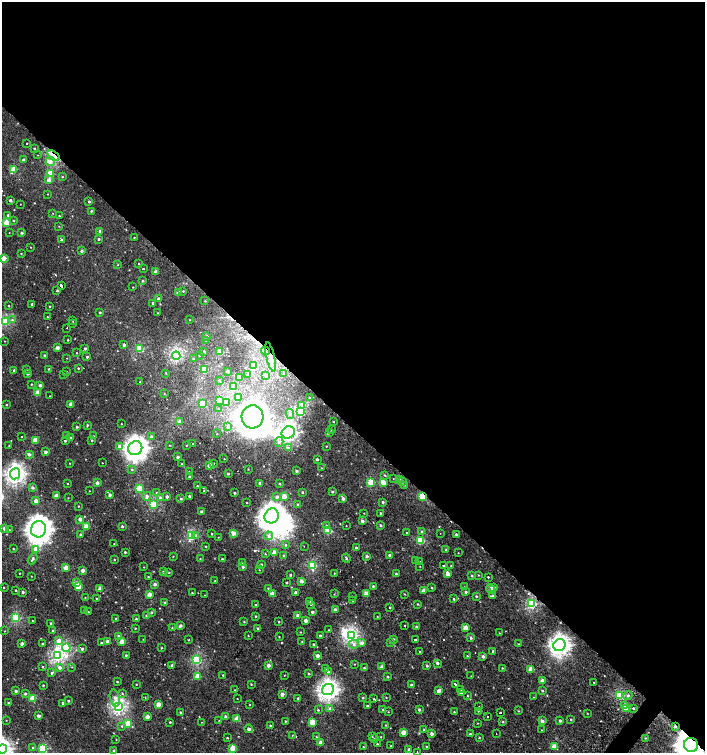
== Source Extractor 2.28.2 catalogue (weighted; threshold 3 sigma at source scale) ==
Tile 3 of 4 x 4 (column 3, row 1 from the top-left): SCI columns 3018-4422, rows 4509-6009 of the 6059 x 6037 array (HDU 1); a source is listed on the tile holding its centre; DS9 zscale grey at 2 x 2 block average (1 PNG px = mean of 2 x 2 image px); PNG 707 x 755 px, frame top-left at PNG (2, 2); each listed source drawn as its Kron ellipse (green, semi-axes under 4 px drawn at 4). Shown black and unused: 57% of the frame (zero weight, under 2 of 3 exposures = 2% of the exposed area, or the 3 px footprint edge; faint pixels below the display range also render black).
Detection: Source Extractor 2.28.2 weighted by HDU 2 'WHT'; one run over the whole footprint, this tile lists its part. Background 0.00127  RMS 0.0039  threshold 0.0174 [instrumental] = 3 sigma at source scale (4.5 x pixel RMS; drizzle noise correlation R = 1.50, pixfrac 1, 0.0396/0.0396 arcsec/px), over >= 5 px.
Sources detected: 514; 5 inside a brighter object's white glare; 9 cosmic-ray / hot-pixel residue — neither listed nor drawn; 1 coinciding with a brighter row at this scale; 6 inside a brighter listed object's ellipse — not listed separately; the other 493 listed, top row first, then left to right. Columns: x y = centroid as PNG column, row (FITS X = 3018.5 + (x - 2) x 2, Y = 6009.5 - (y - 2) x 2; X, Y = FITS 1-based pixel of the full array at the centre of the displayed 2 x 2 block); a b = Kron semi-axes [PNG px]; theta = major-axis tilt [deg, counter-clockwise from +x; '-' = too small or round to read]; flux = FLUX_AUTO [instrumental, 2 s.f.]
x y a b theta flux
27 143 2 2 - 0.59
34 148 2 2 - 0.64
38 155 2 2 - 1.3
53 155 7 4 -36 13
23 160 2 2 - 1.1
50 161 5 4 - 4.9
14 169 4 3 - 22
50 174 3 3 - 23
62 177 2 2 - 0.56
49 180 3 2 - 6.7
48 194 2 2 - 0.37
10 200 2 2 - 2.2
89 202 2 2 - 1.2
20 204 2 2 - 0.28
91 211 2 2 - 0.93
53 213 2 2 - 0.31
8 215 3 3 - 1
59 216 3 2 - 0.54
14 220 3 3 - 0.72
7 222 3 3 - 21
59 226 2 2 - 0.34
100 231 3 2 - 2.2
9 232 2 2 - 0.33
22 233 3 3 - 1.6
134 238 2 2 - 0.48
98 239 2 2 - 1.8
62 240 3 2 - 3.6
31 247 2 2 - 0.28
81 251 3 2 - 1.8
21 254 3 3 - 0.63
4 258 3 2 - 9.4
139 264 2 2 - 0.65
118 265 2 2 - 0.83
143 269 2 2 - 0.71
155 272 2 2 - 4.6
142 281 3 2 - 1.1
61 286 3 2 - 28
133 287 2 2 - 0.38
57 290 2 2 - 0.93
183 291 2 2 - 0.58
178 292 2 2 - 6.7
158 298 4 3 - 1.3
205 301 3 2 - 0.76
153 303 2 2 - 2
32 304 2 2 - 1.2
8 306 2 2 - 0.52
50 306 3 2 - 0.56
100 312 2 2 - 0.94
158 313 2 2 - 0.49
47 317 2 2 - 0.69
12 320 4 3 - 1.2
73 320 2 2 - 0.67
189 320 2 2 - 0.34
6 321 3 3 - 68
73 323 2 2 - 1.2
67 328 2 2 - 1.6
207 336 3 2 - 1.2
68 340 2 2 - 0.66
206 340 2 2 - 0.44
5 341 2 2 - 0.32
124 345 3 2 - 2.6
57 348 2 2 - 4.9
85 348 2 2 - 1.9
139 348 3 3 - 40
204 351 2 2 - 1.1
265 351 4 3 - 1.6
220 352 3 3 - 21
76 353 2 2 - 0.47
44 355 2 2 - 1.3
176 356 4 3 - 98
199 356 2 2 - 0.38
87 357 2 2 - 1.3
270 357 15 3 -77 5.7
67 358 2 2 - 0.31
193 359 3 2 - 0.51
254 366 3 3 - 58
78 368 3 2 - 0.66
27 369 3 2 - 0.51
49 369 2 2 - 0.82
205 370 3 3 - 30
14 371 3 2 - 1.5
227 371 2 2 - 1.7
67 372 3 2 - 0.67
166 373 3 2 - 0.56
284 373 3 2 - 0.61
27 374 2 2 - 1.6
64 374 3 2 - 0.67
247 375 3 3 - 2.6
266 375 3 3 - 1.9
239 377 2 2 - 4.6
219 380 3 2 - 0.61
140 382 2 2 - 6.7
31 384 2 2 - 0.55
40 385 3 3 - 3
233 386 3 3 - 33
38 393 3 2 - 15
164 394 3 2 - 0.46
49 396 2 2 - 0.31
238 397 3 3 - 5.7
310 398 2 2 - 1.2
220 400 3 3 - 17
227 403 3 3 - 10
71 404 2 2 - 5.9
202 404 3 3 - 24
6 405 2 2 - 0.79
302 406 4 3 - 11
219 409 3 3 - 1.3
301 412 3 3 - 57
290 414 5 4 - 2.7
252 417 11 11 - 1500
180 422 3 2 - 5.8
334 422 2 2 - 0.45
121 424 2 2 - 0.34
87 425 3 2 - 0.94
228 426 4 3 - 1.5
77 427 2 2 - 1.3
331 430 2 2 - 0.49
288 432 7 6 - 250
330 432 3 2 - 0.81
217 434 3 2 - 0.34
67 435 2 2 - 0.39
93 436 2 2 - 0.45
22 437 2 2 - 2.9
70 437 2 2 - 0.83
152 437 3 3 - 4.1
35 440 3 3 - 18
92 440 2 2 - 0.93
65 441 2 2 - 0.84
279 442 5 4 - 2.4
193 444 2 2 - 5.6
9 445 3 2 - 0.53
170 445 2 2 - 0.5
186 445 2 2 - 0.38
119 446 4 3 - 3.3
326 446 2 2 - 0.43
135 448 7 6 - 540
288 448 3 2 - 5.5
46 452 2 2 - 3.4
29 454 3 3 - 2.9
178 457 2 2 - 2.6
224 459 2 2 - 1.8
317 459 2 2 - 1.9
69 463 2 2 - 0.49
102 463 2 2 - 0.33
214 463 2 2 - 2
182 464 2 2 - 0.57
210 466 3 2 - 10
321 468 2 2 - 0.35
248 469 2 2 - 0.45
132 470 3 3 - 0.9
296 471 2 2 - 1.8
189 472 2 2 - 0.46
15 474 5 5 - 310
228 474 2 2 - 1.2
385 475 3 2 - 0.77
189 477 2 2 - 1.6
393 478 2 2 - 0.29
399 479 3 2 - 0.61
371 482 3 3 - 28
402 482 3 2 - 0.99
68 483 2 2 - 0.4
97 483 2 2 - 3.7
260 483 2 2 - 3.5
383 483 3 3 - 13
279 484 3 3 - 0.81
405 485 3 3 - 0.73
197 486 2 2 - 0.56
32 488 3 3 - 2.3
139 489 3 3 - 35
89 491 2 2 - 0.32
204 491 3 2 - 0.68
302 492 3 2 - 0.89
332 492 2 2 - 1.1
157 493 3 2 - 0.83
235 493 2 2 - 1.6
110 495 3 2 - 3
56 496 3 2 - 9.3
147 496 4 3 - 2.6
167 496 2 2 - 2.7
189 496 3 3 - 1.1
284 496 3 2 - 14
422 496 3 3 - 36
160 497 4 3 - 1.7
277 497 3 3 - 3.3
68 498 2 2 - 0.36
343 498 3 3 - 2.3
181 499 3 2 - 1.3
36 501 2 2 - 7.3
383 502 2 2 - 1.3
247 503 2 2 - 0.49
153 504 3 3 - 59
298 504 3 3 - 1.2
78 506 2 2 - 0.49
201 511 2 2 - 1.2
364 513 2 2 - 0.33
380 513 2 2 - 0.89
272 516 7 7 - 660
80 519 2 2 - 6.2
362 521 3 2 - 2.7
326 525 3 3 - 0.79
380 525 3 2 - 1.2
122 526 2 2 - 1.1
346 526 2 2 - 0.3
86 527 3 3 - 15
4 528 3 3 - 2.1
38 529 8 7 - 750
9 530 2 2 - 0.48
328 531 3 3 - 29
406 532 2 2 - 0.59
422 532 3 3 - 1.9
233 533 3 3 - 7.4
440 533 2 2 - 0.27
81 534 3 3 - 1.4
212 534 3 2 - 0.58
456 534 3 2 - 1.2
191 536 3 3 - 60
196 536 4 3 - 2.4
268 536 4 4 - 2.5
218 537 2 2 - 0.31
420 541 3 3 - 38
114 544 2 2 - 0.45
286 545 3 3 - 1
206 546 2 2 - 0.52
304 546 2 2 - 0.84
356 548 2 2 - 0.94
13 549 2 2 - 0.56
36 549 3 3 - 9.3
446 550 3 2 - 1.2
125 552 2 2 - 1.1
274 552 3 2 - 9.4
458 553 2 2 - 0.37
265 554 2 2 - 0.45
389 555 2 2 - 2.3
173 556 2 2 - 0.35
284 556 3 2 - 1.5
367 556 3 2 - 1.9
346 558 4 3 - 1.2
32 559 6 3 60 2.1
114 559 2 2 - 0.45
200 559 2 2 - 0.43
222 559 3 2 - 0.68
416 560 3 3 - 0.87
420 562 3 2 - 0.49
243 563 3 3 - 1.1
261 564 3 2 - 1.1
443 565 2 2 - 1.6
312 566 3 3 - 64
420 566 2 2 - 0.38
451 566 2 2 - 0.38
144 567 2 2 - 0.36
243 567 3 3 - 1.6
66 568 3 3 - 14
83 570 2 2 - 4.8
259 570 2 2 - 0.37
163 572 3 2 - 1.7
169 572 3 2 - 0.61
20 573 2 2 - 0.39
334 573 2 2 - 5.2
396 574 3 2 - 1.1
447 574 3 3 - 8
290 575 2 2 - 0.98
478 575 2 2 - 0.46
31 576 2 2 - 0.35
472 576 3 3 - 1
148 577 3 2 - 0.84
488 577 2 2 - 2.9
215 581 2 2 - 0.42
301 581 2 2 - 5.6
77 583 4 3 - 4.4
287 583 3 3 - 0.77
155 584 2 2 - 3.4
78 586 3 3 - 17
373 586 3 2 - 1.3
4 587 3 2 - 0.41
465 587 2 2 - 0.5
493 587 3 2 - 3.1
268 588 3 2 - 0.59
432 588 3 3 - 0.84
100 589 3 2 - 4.8
491 589 4 3 - 6
16 590 2 2 - 0.79
423 590 2 2 - 4.7
23 592 2 2 - 1.8
466 592 2 2 - 1.7
192 593 3 2 - 0.57
296 593 2 2 - 3.7
366 593 3 2 - 9.7
149 594 3 2 - 8
272 594 3 2 - 7
334 594 2 2 - 0.44
404 594 3 2 - 0.43
205 595 2 2 - 1.2
352 596 2 2 - 0.32
476 596 3 2 - 0.93
493 596 3 3 - 3.5
85 597 2 2 - 0.35
97 599 2 2 - 0.95
454 599 3 2 - 1
352 600 3 2 - 0.6
310 601 3 2 - 0.6
165 602 3 3 - 0.82
311 604 3 2 - 0.69
417 604 3 2 - 0.66
532 604 3 3 - 95
256 605 3 3 - 1.6
390 608 2 2 - 3.9
335 610 2 2 - 5.6
85 611 4 3 - 0.93
88 612 2 2 - 0.48
151 612 3 3 - 1.1
312 612 2 2 - 2.3
146 615 2 2 - 0.53
298 615 3 2 - 3.3
256 616 2 2 - 0.83
377 616 2 2 - 0.37
16 618 3 3 - 65
116 619 3 2 - 1
136 619 3 2 - 0.91
32 621 2 2 - 0.49
306 621 2 2 - 4.6
244 622 3 2 - 0.61
279 622 2 2 - 0.69
51 623 3 2 - 0.81
405 625 2 2 - 4.5
180 626 4 2 - 2.5
172 627 3 2 - 0.41
416 627 3 2 - 2
135 628 3 2 - 0.64
258 628 3 3 - 1.2
466 628 3 2 - 12
53 630 3 2 - 0.99
328 630 2 2 - 0.37
5 631 2 2 - 0.41
300 632 2 2 - 0.46
499 633 2 2 - 0.41
320 635 3 2 - 0.89
119 636 3 3 - 2.1
248 636 2 2 - 0.41
352 636 4 3 - 130
279 637 2 2 - 0.47
471 638 3 3 - 1.6
143 639 2 2 - 0.33
393 639 2 2 - 1.7
415 639 2 2 - 6.9
59 640 3 3 - 5.9
188 640 2 2 - 0.42
107 641 3 2 - 4.1
302 641 2 2 - 0.31
122 642 3 2 - 12
101 643 2 2 - 1.9
362 643 3 3 - 5.1
390 643 3 3 - 0.86
22 644 2 2 - 3.4
42 644 3 2 - 1
313 644 2 2 - 0.83
354 644 5 4 - 2.7
518 644 3 3 - 0.73
559 645 6 6 - 390
66 648 4 3 - 67
161 648 2 2 - 0.61
82 649 3 3 - 1.8
420 651 2 2 - 2.5
493 651 2 2 - 1.2
58 655 4 4 - 140
126 655 3 2 - 1.1
317 655 2 2 - 5.6
467 656 2 2 - 0.67
483 656 3 2 - 2.5
197 660 3 3 - 74
437 663 3 3 - 2.1
354 664 2 2 - 0.33
172 665 2 2 - 2.3
268 665 2 2 - 4.9
427 666 2 2 - 1.3
42 667 2 2 - 0.66
60 667 4 4 - 2.9
72 667 2 2 - 0.4
382 667 2 2 - 4.2
326 668 3 3 - 1.4
364 668 3 2 - 0.72
502 668 2 2 - 0.69
531 669 3 2 - 13
328 671 3 3 - 1.3
52 673 3 3 - 1.2
309 674 3 2 - 1
223 675 2 2 - 0.77
284 675 3 2 - 0.35
198 676 3 3 - 14
471 676 2 2 - 0.35
388 677 2 2 - 1.2
542 681 2 2 - 6.1
117 682 2 2 - 0.75
594 682 3 2 - 0.69
136 684 2 2 - 0.55
251 684 3 2 - 0.55
455 684 2 2 - 4.9
43 685 3 2 - 0.82
411 685 2 2 - 2.4
461 689 2 2 - 1.9
235 690 2 2 - 0.54
328 690 6 5 - 340
16 691 2 2 - 2.2
438 691 3 3 - 3.2
543 691 3 3 - 0.84
462 692 3 2 - 11
122 693 2 2 - 1.3
25 694 3 2 - 1.5
282 694 2 2 - 4.7
620 695 3 3 - 54
468 696 2 2 - 1.3
628 696 5 3 - 1.4
145 697 2 2 - 0.87
386 697 3 2 - 0.51
534 697 2 2 - 1.5
33 698 3 3 - 20
115 698 8 5 -75 4.7
298 698 2 2 - 0.82
363 698 2 2 - 0.63
237 699 2 2 - 0.33
374 699 3 2 - 0.77
68 701 2 2 - 0.86
8 703 2 2 - 1.1
63 703 3 2 - 1.8
159 704 3 2 - 11
250 705 2 2 - 0.41
367 706 2 2 - 1.2
624 706 4 3 - 1.8
118 707 4 3 - 160
479 707 2 2 - 0.38
633 708 2 2 - 7.4
330 709 3 3 - 4.2
383 709 2 2 - 1
419 709 2 2 - 2
626 709 3 2 - 11
318 710 2 2 - 1.5
478 711 3 3 - 0.75
518 711 3 2 - 0.49
180 712 2 2 - 1.1
388 712 2 2 - 0.42
454 712 2 2 - 0.61
500 713 2 2 - 2.2
587 713 2 2 - 0.41
39 716 2 2 - 3.3
147 716 2 2 - 6.8
487 716 2 2 - 0.88
226 717 2 2 - 3.3
237 718 3 2 - 15
571 719 2 2 - 0.68
6 720 2 2 - 0.3
219 720 2 2 - 0.33
560 720 2 2 - 2.2
285 721 2 2 - 0.6
503 721 3 2 - 0.75
542 721 2 2 - 4.4
170 722 2 2 - 0.89
202 722 2 2 - 0.27
312 722 3 3 - 20
478 723 2 2 - 0.45
128 724 3 3 - 23
270 725 3 2 - 0.67
385 725 3 2 - 0.48
122 726 3 3 - 1
675 726 2 2 - 1.2
249 729 4 3 - 2.6
424 729 2 2 - 0.74
541 730 2 2 - 0.37
403 733 3 2 - 13
431 734 3 2 - 4.2
470 734 3 3 - 1.1
496 734 2 2 - 0.48
292 735 2 2 - 0.35
372 736 2 2 - 0.58
316 737 2 2 - 0.66
381 737 2 2 - 0.52
479 737 3 2 - 0.73
227 738 2 2 - 0.65
645 738 3 2 - 0.69
116 739 3 2 - 0.39
374 739 3 2 - 0.69
321 743 3 2 - 9.4
377 744 3 2 - 0.79
691 745 7 7 - 1600
391 746 2 2 - 0.39
554 746 3 2 - 12
363 747 2 2 - 0.55
427 747 2 2 - 1.2
32 748 3 3 - 1.1
233 748 3 2 - 16
2 749 5 4 - 270
43 749 3 3 - 53
409 749 2 2 - 2
114 750 3 2 - 1.1
417 752 2 2 - 3.6
Overlapping masked pixels (flux is a lower limit): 7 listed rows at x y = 53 155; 265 351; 270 357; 422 496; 532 604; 675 726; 691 745
Isophote crosses this tile's border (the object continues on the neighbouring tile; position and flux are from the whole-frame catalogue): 3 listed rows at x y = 691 745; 2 749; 417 752
Diffuse or blended objects may show on this block-average render without a row.